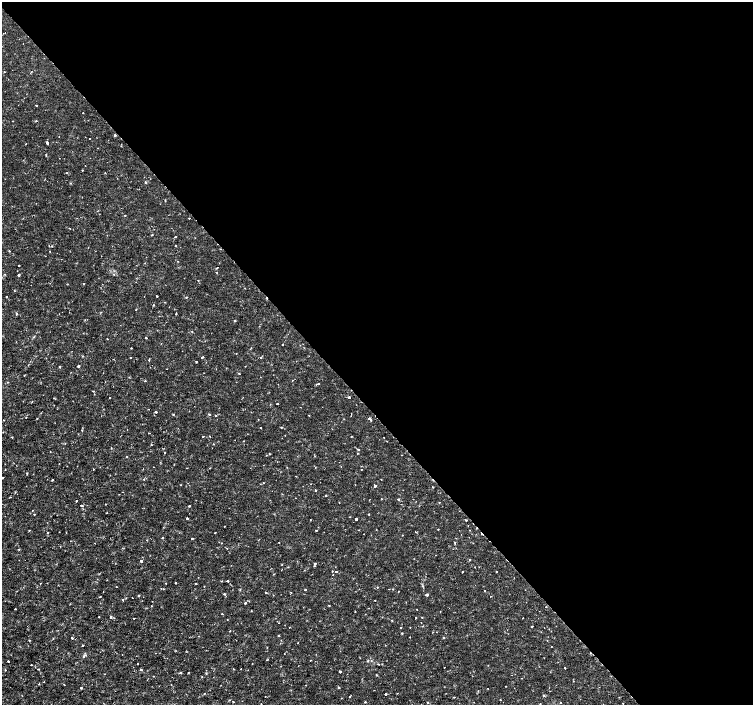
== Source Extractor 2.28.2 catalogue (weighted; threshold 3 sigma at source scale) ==
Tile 8 of 4 x 4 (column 4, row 2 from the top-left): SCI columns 4511-6012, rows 3020-4425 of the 6012 x 5975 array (HDU 1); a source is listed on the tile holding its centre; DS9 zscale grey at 2 x 2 block average (1 PNG px = mean of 2 x 2 image px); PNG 755 x 707 px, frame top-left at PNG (2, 2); no overlay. Shown black and unused: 58% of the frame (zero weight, under 2 of 3 exposures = <1% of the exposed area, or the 3 px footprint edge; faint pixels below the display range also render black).
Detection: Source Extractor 2.28.2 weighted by HDU 2 'WHT'; one run over the whole footprint, this tile lists its part. Background 3.55e-06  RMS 8.1e-04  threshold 0.00366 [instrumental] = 3 sigma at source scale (4.5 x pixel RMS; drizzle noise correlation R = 1.50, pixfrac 1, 0.0396/0.0396 arcsec/px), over >= 5 px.
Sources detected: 199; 3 cosmic-ray / hot-pixel residue — not listed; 1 coinciding with a brighter row at this scale — not listed separately; the other 195 listed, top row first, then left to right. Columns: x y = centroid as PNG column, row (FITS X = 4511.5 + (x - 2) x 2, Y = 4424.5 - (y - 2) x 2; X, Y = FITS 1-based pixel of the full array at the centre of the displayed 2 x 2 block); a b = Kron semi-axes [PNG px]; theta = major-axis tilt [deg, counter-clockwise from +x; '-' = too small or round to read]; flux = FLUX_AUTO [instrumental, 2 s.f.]
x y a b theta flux
36 105 2 2 - 0.21
83 113 2 2 - 0.11
36 120 2 2 - 0.11
13 121 2 2 - 0.077
115 135 2 2 - 0.38
90 139 2 2 - 0.098
47 143 2 2 - 0.55
26 144 2 2 - 0.11
98 148 2 2 - 0.083
46 154 2 2 - 0.23
82 170 2 2 - 0.12
67 173 2 2 - 0.084
105 173 2 2 - 0.09
146 182 3 2 - 0.23
189 218 2 2 - 0.096
69 228 2 2 - 0.12
152 235 2 2 - 0.19
175 237 2 2 - 0.23
175 245 2 2 - 0.2
52 246 2 2 - 0.13
9 251 2 2 - 0.21
50 251 2 2 - 0.2
19 265 2 2 - 0.25
217 268 2 2 - 0.18
216 272 2 2 - 0.074
4 274 2 2 - 0.082
114 274 2 2 - 0.13
18 275 2 2 - 0.4
136 282 2 2 - 0.057
84 283 2 2 - 0.14
157 296 2 2 - 0.28
6 297 2 2 - 0.1
153 305 2 2 - 0.15
136 309 2 2 - 0.094
176 313 2 2 - 0.16
16 314 2 2 - 0.3
85 320 2 2 - 0.075
235 321 2 2 - 0.13
192 331 2 2 - 0.083
146 338 2 2 - 0.18
107 339 2 2 - 0.15
282 344 2 2 - 0.13
131 348 2 2 - 0.14
251 348 2 2 - 0.091
236 353 2 2 - 0.11
131 357 2 2 - 0.11
202 357 2 2 - 0.3
261 358 2 2 - 0.12
149 359 2 2 - 0.17
196 361 2 2 - 0.13
60 366 2 2 - 0.49
78 366 2 2 - 0.47
239 373 2 2 - 0.097
145 380 3 2 - 0.085
8 382 2 2 - 0.097
93 391 2 2 - 0.14
349 397 2 2 - 0.54
109 398 2 2 - 0.074
277 404 2 2 - 0.11
149 409 2 2 - 0.079
156 412 2 2 - 0.34
173 414 2 2 - 0.086
209 414 2 2 - 0.16
216 415 2 2 - 0.16
26 417 2 2 - 0.078
369 419 4 2 - 0.68
260 427 2 2 - 0.19
281 427 2 2 - 0.14
127 429 2 2 - 0.074
149 433 2 2 - 0.13
352 436 2 2 - 0.1
12 437 2 2 - 0.11
203 437 3 2 - 0.081
384 437 2 2 - 0.085
111 448 2 2 - 0.32
358 449 2 2 - 0.16
165 453 2 2 - 0.11
358 453 2 2 - 0.085
269 454 2 2 - 0.15
402 455 2 2 - 0.073
127 456 2 2 - 1
93 469 2 2 - 0.11
27 473 3 2 - 0.12
296 476 2 2 - 0.078
3 478 2 2 - 0.088
144 479 2 2 - 0.086
381 479 2 2 - 0.1
52 480 2 2 - 0.16
263 483 2 2 - 0.073
375 485 3 2 - 0.32
432 487 2 2 - 0.19
315 490 2 2 - 0.18
326 495 2 2 - 0.14
76 501 2 2 - 0.36
339 502 2 2 - 0.081
81 505 2 2 - 0.21
189 506 2 2 - 0.32
32 510 2 2 - 0.12
34 514 2 2 - 0.16
369 514 2 2 - 0.14
187 518 2 2 - 0.41
356 519 2 2 - 0.83
466 520 2 2 - 0.21
224 526 2 2 - 0.11
468 526 2 2 - 0.061
438 529 2 2 - 0.097
316 530 2 2 - 0.14
470 530 2 2 - 0.086
48 533 2 2 - 0.14
215 533 2 2 - 0.13
364 534 2 2 - 0.077
192 539 2 2 - 0.13
454 542 2 2 - 0.11
221 543 2 2 - 0.087
436 555 2 2 - 0.079
141 561 2 2 - 0.44
314 563 2 2 - 0.38
336 572 2 2 - 0.25
462 572 2 2 - 0.2
496 572 2 2 - 0.23
273 574 2 2 - 0.093
227 581 2 2 - 0.69
40 583 2 2 - 0.086
166 583 2 2 - 0.1
175 583 2 2 - 0.24
196 583 2 2 - 0.18
204 586 2 2 - 0.072
116 587 2 2 - 0.089
377 587 2 2 - 0.099
389 589 2 2 - 0.07
393 589 2 2 - 0.084
305 590 2 2 - 0.23
485 591 2 2 - 0.076
265 592 2 2 - 0.091
290 592 2 2 - 0.08
224 594 3 2 - 0.15
427 594 3 2 - 0.28
139 595 2 2 - 0.13
100 597 2 2 - 0.11
123 600 2 2 - 0.43
245 603 2 2 - 0.39
546 607 2 2 - 0.1
368 608 2 2 - 0.069
15 609 2 2 - 0.17
222 614 2 2 - 0.17
99 617 2 2 - 0.12
111 617 2 2 - 0.44
416 617 2 2 - 0.12
422 617 2 2 - 0.091
134 618 2 2 - 0.29
522 618 2 2 - 0.12
392 621 2 2 - 0.12
279 623 2 2 - 0.07
532 626 2 2 - 0.25
401 627 2 2 - 0.39
410 627 2 2 - 0.079
402 633 2 2 - 0.2
279 636 2 2 - 0.11
410 637 2 2 - 0.24
72 638 2 2 - 0.46
444 638 2 2 - 0.13
29 641 3 2 - 0.13
298 643 2 2 - 0.095
83 645 2 2 - 0.81
551 646 2 2 - 0.071
284 654 2 2 - 0.072
8 661 2 2 - 0.26
138 664 3 2 - 0.086
252 664 2 2 - 0.074
31 665 2 2 - 0.12
565 668 2 2 - 0.19
141 669 2 2 - 0.24
233 669 2 2 - 0.089
240 669 2 2 - 0.095
340 672 2 2 - 0.42
180 673 3 2 - 0.17
153 676 2 2 - 0.093
44 682 2 2 - 0.089
64 685 2 2 - 0.13
306 685 2 2 - 0.073
506 686 2 2 - 0.064
339 687 2 2 - 0.44
81 688 2 2 - 0.18
204 693 2 2 - 0.13
385 694 2 2 - 0.35
543 695 2 2 - 0.39
350 697 2 2 - 0.11
454 697 2 2 - 0.14
233 701 2 2 - 0.19
365 702 2 2 - 0.14
428 702 2 2 - 0.13
560 703 2 2 - 0.23
623 703 2 2 - 0.13
261 704 2 2 - 0.077
540 704 2 2 - 0.095
Diffuse or blended objects may show on this block-average render without a row.